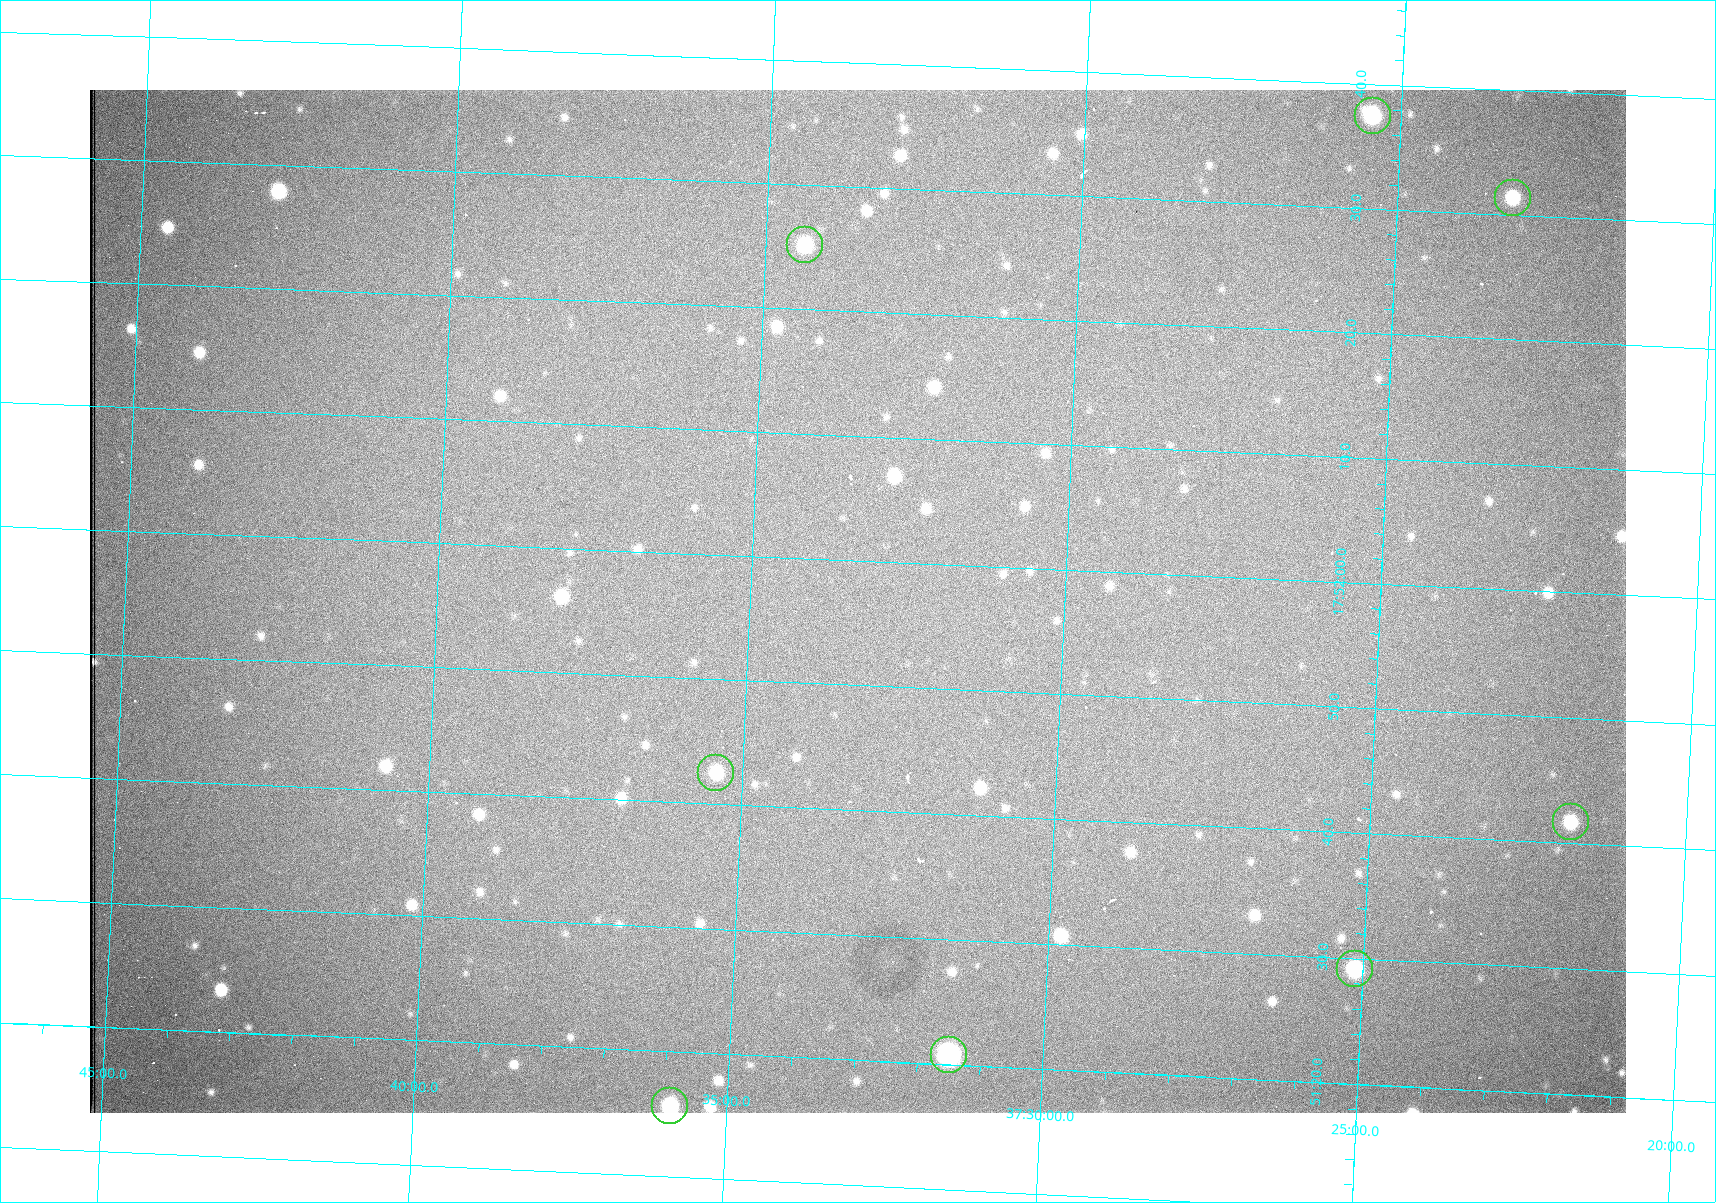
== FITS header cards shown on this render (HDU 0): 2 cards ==
NAXIS1  =                 1536 /fastest changing axis
NAXIS2  =                 1023 /next to fastest changing axis

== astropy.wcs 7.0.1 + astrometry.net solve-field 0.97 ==
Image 1536 x 1023 px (HDU 0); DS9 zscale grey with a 90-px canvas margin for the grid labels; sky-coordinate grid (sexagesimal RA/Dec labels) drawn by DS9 from the SOLVED WCS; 8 Tycho-2 reference stars matched to detected sources circled (green)
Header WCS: RA---TAN/DEC--TAN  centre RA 17:51:57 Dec +37:33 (267.99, +37.55 deg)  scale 0.958 arcsec/px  FOV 24.5' x 16.3'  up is +87 deg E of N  parity flipped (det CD > 0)
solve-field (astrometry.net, Tycho-2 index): VERIFIED the header's WCS against the Tycho-2 star catalogue (8 matches, 0 conflicts) and refined it, rather than solving blind
Solved WCS: RA---TAN-SIP/DEC--TAN-SIP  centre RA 17:51:57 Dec +37:33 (267.99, +37.55 deg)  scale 0.956 arcsec/px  FOV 24.5' x 16.3'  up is +87 deg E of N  parity flipped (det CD > 0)
The solver's refit moves the header's centre by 0.89 arcsec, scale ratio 0.9981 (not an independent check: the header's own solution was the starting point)
Tycho-2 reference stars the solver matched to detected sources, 8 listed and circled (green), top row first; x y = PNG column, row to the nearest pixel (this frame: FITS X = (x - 90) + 1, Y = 1023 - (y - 90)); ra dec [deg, ICRS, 3 dp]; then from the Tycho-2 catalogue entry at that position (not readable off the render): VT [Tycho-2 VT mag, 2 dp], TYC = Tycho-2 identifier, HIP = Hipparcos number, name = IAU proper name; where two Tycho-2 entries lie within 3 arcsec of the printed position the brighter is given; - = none
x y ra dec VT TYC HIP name
1373 116 268.156 +37.424 11.25 2620-712-1 - -
1513 198 268.131 +37.386 12.62 2620-526-1 - -
805 245 268.105 +37.573 11.82 3089-995-1 - -
716 773 267.927 +37.590 11.84 3089-1137-1 - -
1571 822 267.924 +37.364 11.94 2620-391-1 - -
1355 969 267.871 +37.419 11.35 2620-812-1 - -
949 1055 267.836 +37.525 9.96 3089-889-1 - -
670 1106 267.815 +37.598 11.54 3089-1081-1 - -